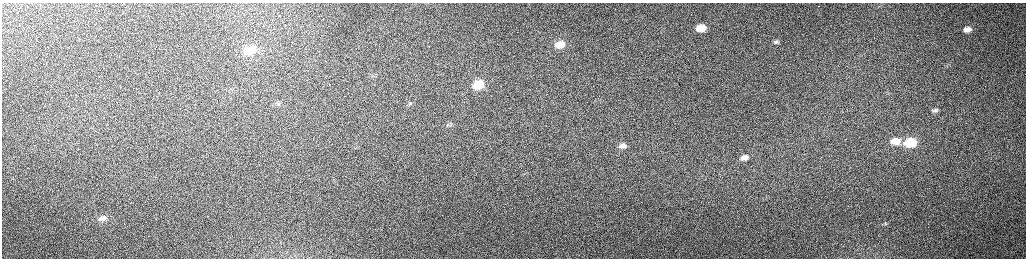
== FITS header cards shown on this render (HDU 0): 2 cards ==
NAXIS1  =                 2048 /fastest changing axis
NAXIS2  =                  512 /next to fastest changing axis

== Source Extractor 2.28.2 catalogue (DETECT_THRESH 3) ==
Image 2048 x 512 px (HDU 0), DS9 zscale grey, zoomed out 1/2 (1 PNG px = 2 x 2 image px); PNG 1028 x 260 px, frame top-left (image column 1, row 511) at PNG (2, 3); no overlay
Background 152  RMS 1.5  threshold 4.57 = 3 sigma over >= 5 px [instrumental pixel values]
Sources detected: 23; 3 cannot appear on this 1/2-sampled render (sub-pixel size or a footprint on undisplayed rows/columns) and are not listed; the other 20 listed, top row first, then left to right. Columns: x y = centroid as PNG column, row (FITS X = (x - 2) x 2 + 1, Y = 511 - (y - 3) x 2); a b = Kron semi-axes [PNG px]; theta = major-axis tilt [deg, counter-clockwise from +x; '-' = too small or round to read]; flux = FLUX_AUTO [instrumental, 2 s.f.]
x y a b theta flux
819 6 2 2 - 210
701 28 8 5 8 4600
967 29 7 4 5 1700
776 42 7 4 1 520
560 45 11 7 14 4700
570 45 2 1 - 230
250 50 14 10 8 5700
326 61 2 1 - 300
479 85 11 8 11 6700
278 103 5 3 - 370
410 104 6 4 35 470
935 110 9 7 2 1200
450 124 6 4 21 500
895 141 11 7 5 4400
910 143 11 7 7 13000
623 146 10 6 9 1900
745 157 10 6 9 1900
103 218 12 7 14 2000
886 224 4 2 - 260
390 228 2 1 - 260
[3 sub-pixel or undisplayed-footprint detections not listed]